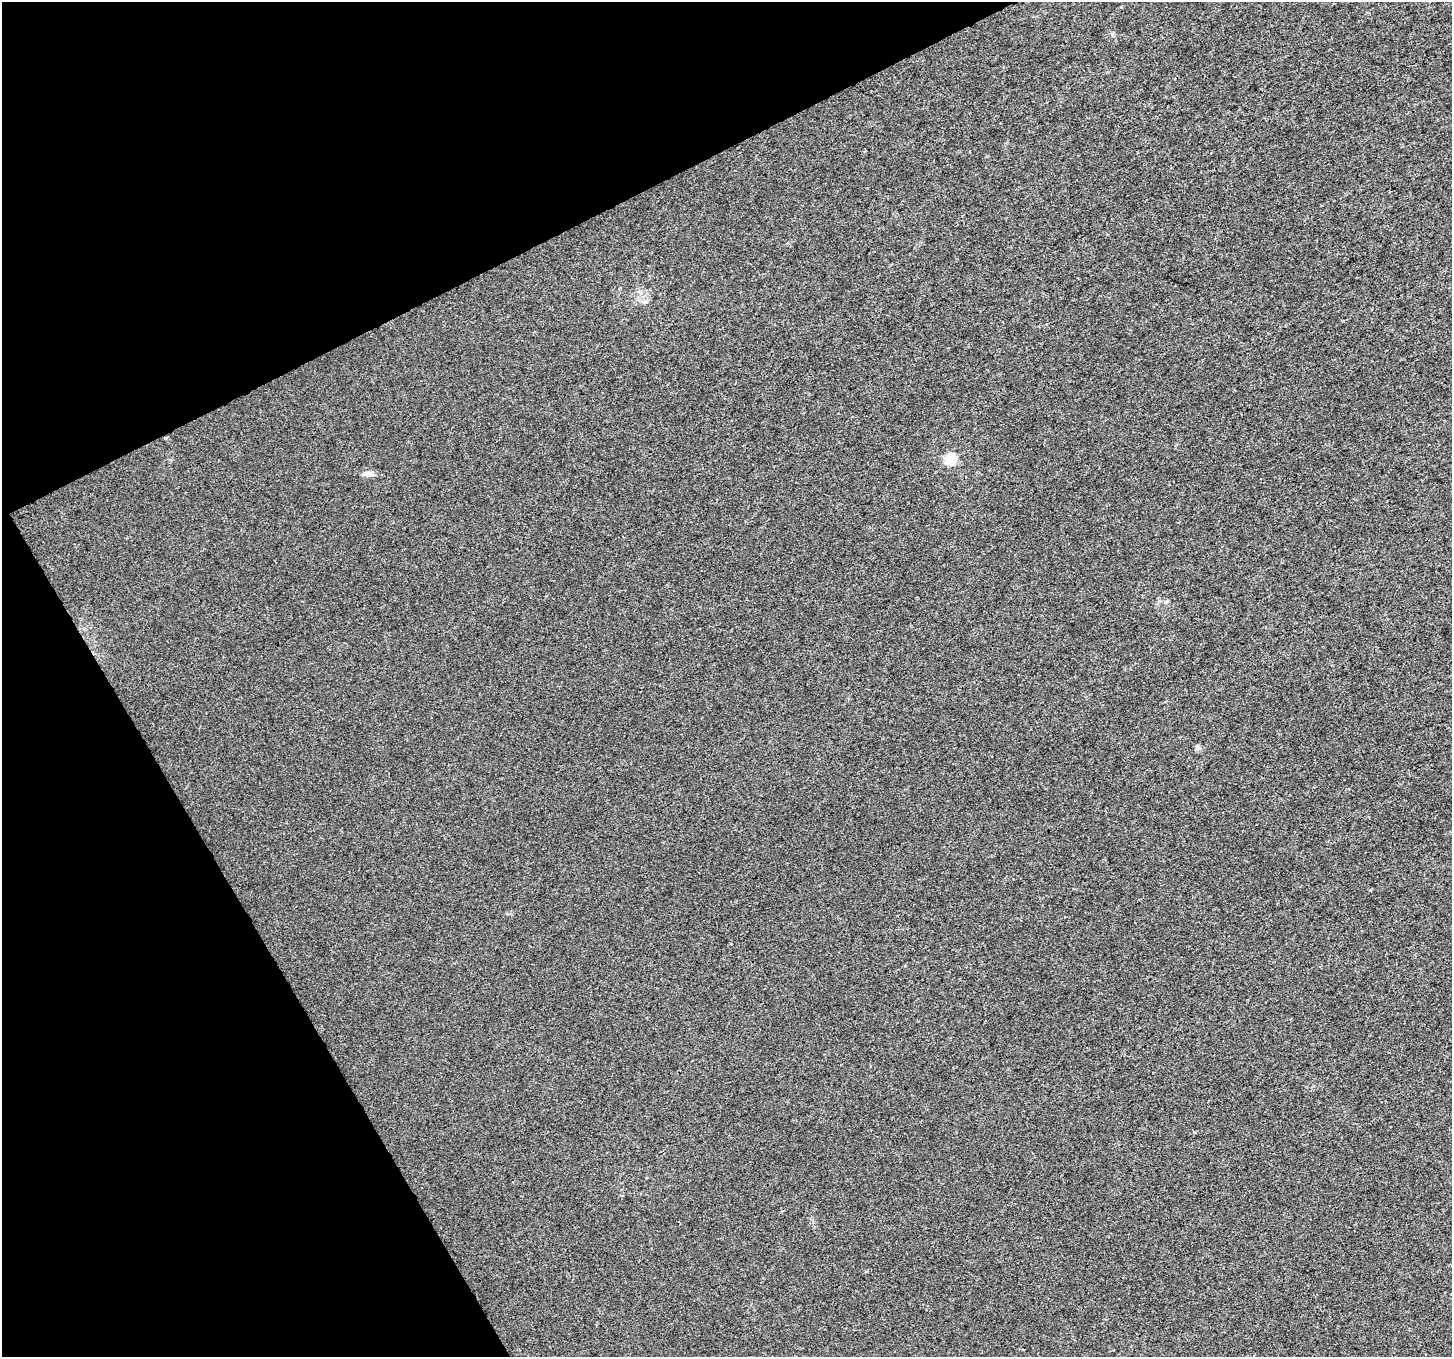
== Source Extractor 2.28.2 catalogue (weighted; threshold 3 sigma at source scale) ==
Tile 5 of 4 x 4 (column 1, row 2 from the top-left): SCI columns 1-1450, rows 2817-4171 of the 5803 x 5692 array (HDU 1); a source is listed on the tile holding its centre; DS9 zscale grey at full resolution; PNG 1454 x 1359 px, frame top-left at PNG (2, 2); no overlay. Shown black and unused: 24% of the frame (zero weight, under 3 of 4 exposures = <1% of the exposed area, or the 3 px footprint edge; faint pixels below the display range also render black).
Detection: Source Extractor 2.28.2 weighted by HDU 2 'WHT'; one run over the whole footprint, this tile lists its part. Background 0.0011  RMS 0.0031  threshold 0.0141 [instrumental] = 3 sigma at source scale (4.5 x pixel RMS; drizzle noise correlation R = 1.50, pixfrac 1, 0.0396/0.0396 arcsec/px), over >= 5 px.
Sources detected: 3; all 3 listed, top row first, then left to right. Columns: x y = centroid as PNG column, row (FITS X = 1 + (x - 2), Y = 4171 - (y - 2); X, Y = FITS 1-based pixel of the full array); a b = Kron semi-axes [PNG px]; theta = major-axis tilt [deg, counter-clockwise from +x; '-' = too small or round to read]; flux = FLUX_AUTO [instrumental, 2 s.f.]
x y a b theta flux
646 301 8 4 -8 0.72
951 459 6 5 - 29
368 474 11 7 1 1.5